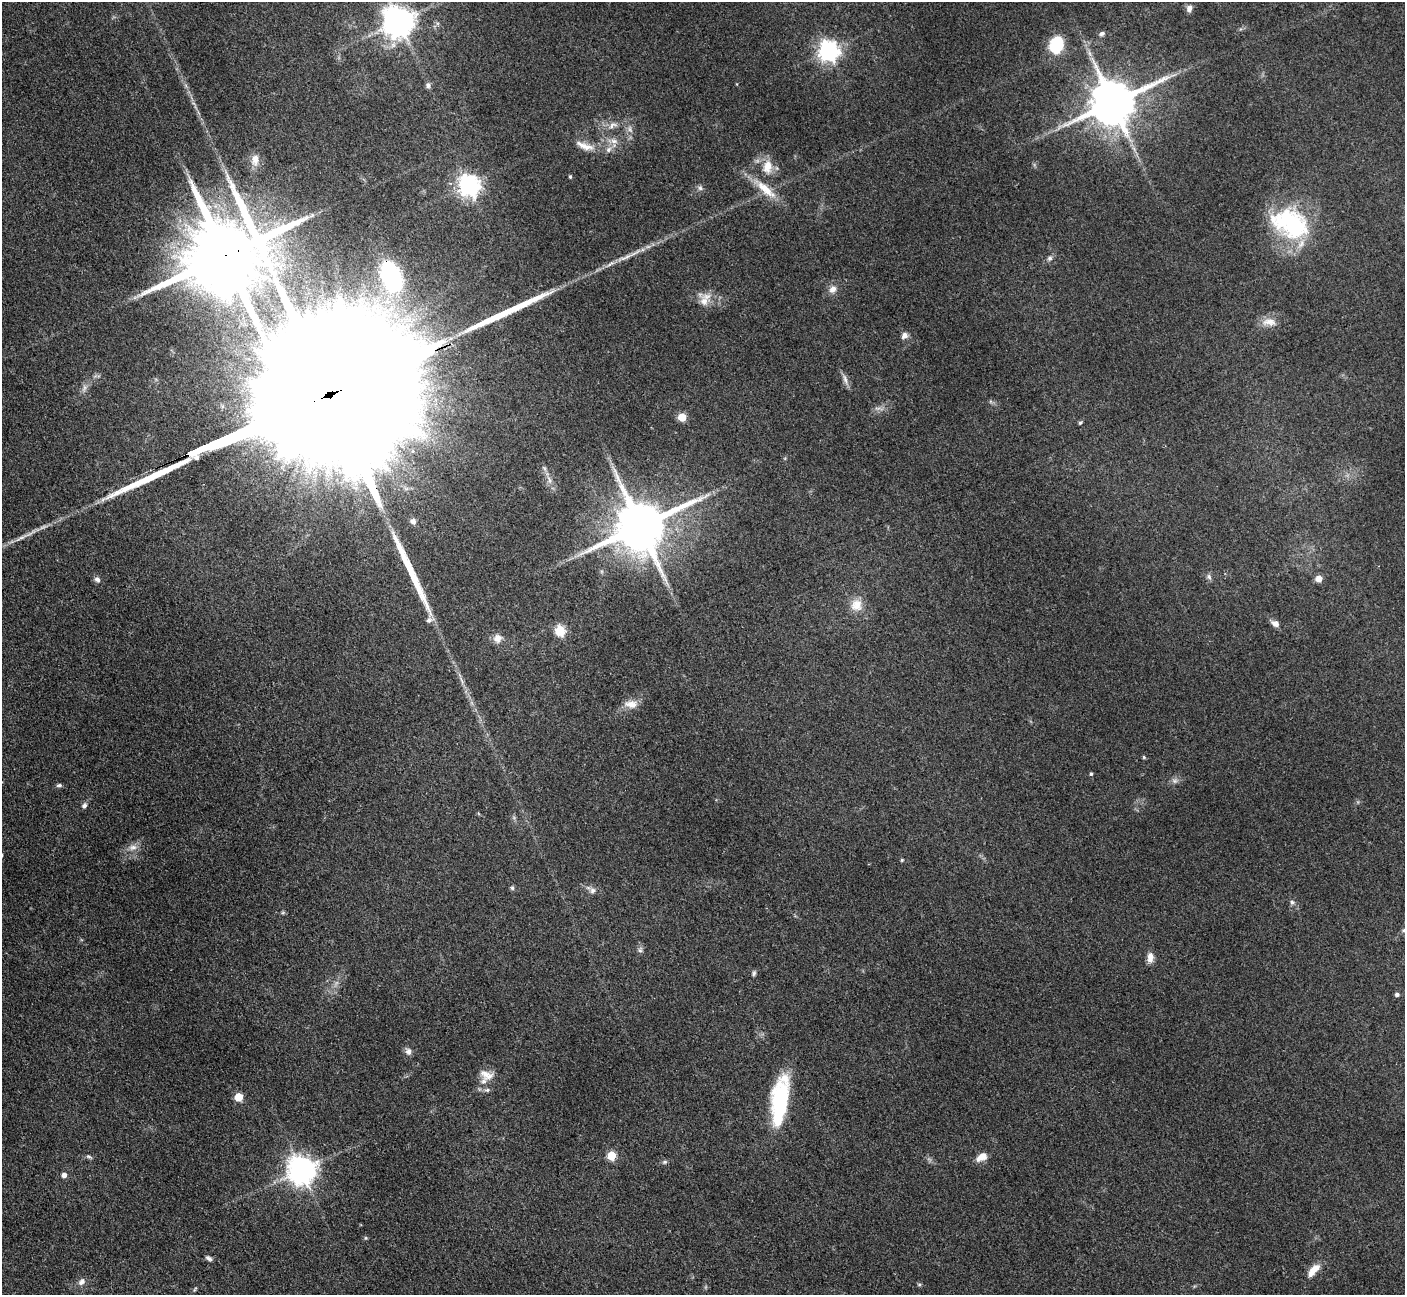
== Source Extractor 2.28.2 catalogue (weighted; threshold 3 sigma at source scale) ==
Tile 7 of 4 x 4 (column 3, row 2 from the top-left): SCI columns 2825-4227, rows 2887-4179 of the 5648 x 5638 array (HDU 1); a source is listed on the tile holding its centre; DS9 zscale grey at full resolution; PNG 1407 x 1297 px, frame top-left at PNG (2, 2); no overlay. Shown black and unused: <1% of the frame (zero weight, under 3 of 4 exposures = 2% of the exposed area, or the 3 px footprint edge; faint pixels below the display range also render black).
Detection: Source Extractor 2.28.2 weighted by HDU 2 'WHT'; one run over the whole footprint, this tile lists its part. Background 0.093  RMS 0.0063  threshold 0.0282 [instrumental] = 3 sigma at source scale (4.5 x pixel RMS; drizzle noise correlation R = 1.50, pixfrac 1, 0.05/0.05 arcsec/px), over >= 5 px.
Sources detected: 79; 1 inside a brighter object's white glare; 2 long thin detections or spike segments (spike, bleed or trail) — not listed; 1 inside a brighter listed object's ellipse — not listed separately; the other 75 listed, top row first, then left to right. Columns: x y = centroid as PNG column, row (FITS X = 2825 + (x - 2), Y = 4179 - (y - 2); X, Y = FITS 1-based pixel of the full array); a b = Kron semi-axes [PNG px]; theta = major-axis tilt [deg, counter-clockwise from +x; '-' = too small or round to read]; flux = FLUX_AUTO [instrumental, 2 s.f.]
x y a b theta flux
1189 8 9 7 79 2.9
399 21 9 9 - 1100
1102 33 8 6 25 1.8
1056 45 15 11 68 32
829 51 7 7 - 380
428 85 7 6 - 1.9
1113 103 14 12 26 3100
612 125 13 7 33 3.7
630 129 10 5 -71 2.6
614 141 11 7 -8 3.7
584 146 28 9 -20 7.9
609 149 8 7 - 2.9
255 160 17 9 82 5.6
767 167 20 12 86 10
570 177 4 3 - 0.94
469 185 8 7 - 460
700 188 7 6 - 1.7
765 189 36 11 -41 15
1290 223 48 32 -26 75
226 255 25 19 27 12000
1050 258 7 6 - 1.8
391 276 30 18 -69 85
833 289 10 8 44 4
704 301 18 12 -89 7.1
1269 322 21 10 -1 6.9
904 335 9 7 44 3
845 379 16 5 -74 3.1
316 400 183 26 23 160000
878 408 9 4 0 1.9
682 417 5 5 - 17
1080 423 5 4 - 0.98
549 480 7 4 -71 1.7
413 521 8 7 - 2.6
640 526 16 14 26 4200
1209 577 8 5 -63 1.6
97 579 8 6 -38 2.3
1319 579 5 5 - 7.7
856 605 17 16 - 9.2
429 620 7 7 - 2.7
1275 624 9 6 -33 3.9
560 631 6 5 - 39
497 638 11 10 - 4.8
631 704 18 10 -1 6.4
1144 757 5 4 - 0.81
1091 774 4 4 - 0.89
1174 781 9 6 0 2.2
59 785 8 5 1 1.4
84 805 7 6 - 2
133 847 13 8 11 4.4
902 860 5 3 - 0.65
512 888 6 5 - 1.2
593 890 8 8 - 2.6
1292 902 7 6 - 1.7
1404 930 6 4 45 0.94
640 950 9 6 76 1.8
1150 957 13 7 87 4.7
754 973 7 5 71 1.3
1397 994 5 4 - 1.7
408 1051 9 8 - 2.6
486 1075 20 12 -22 7.1
487 1090 8 6 1 1.8
239 1097 5 5 - 19
780 1101 54 17 82 60
612 1156 5 5 - 26
89 1157 10 5 -23 1.3
981 1157 13 8 31 6.3
665 1162 6 5 - 1.2
302 1170 9 9 - 880
64 1175 5 5 - 3
366 1238 5 5 - 0.81
209 1258 8 5 -32 1.8
1314 1270 19 8 47 7.3
82 1282 9 7 44 3.2
919 1284 6 4 -18 0.88
195 1289 7 3 53 0.74
Overlapping masked pixels (flux is a lower limit): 3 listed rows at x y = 226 255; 391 276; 316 400
Isophote crosses this tile's border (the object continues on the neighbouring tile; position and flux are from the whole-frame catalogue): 2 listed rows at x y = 316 400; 1404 930